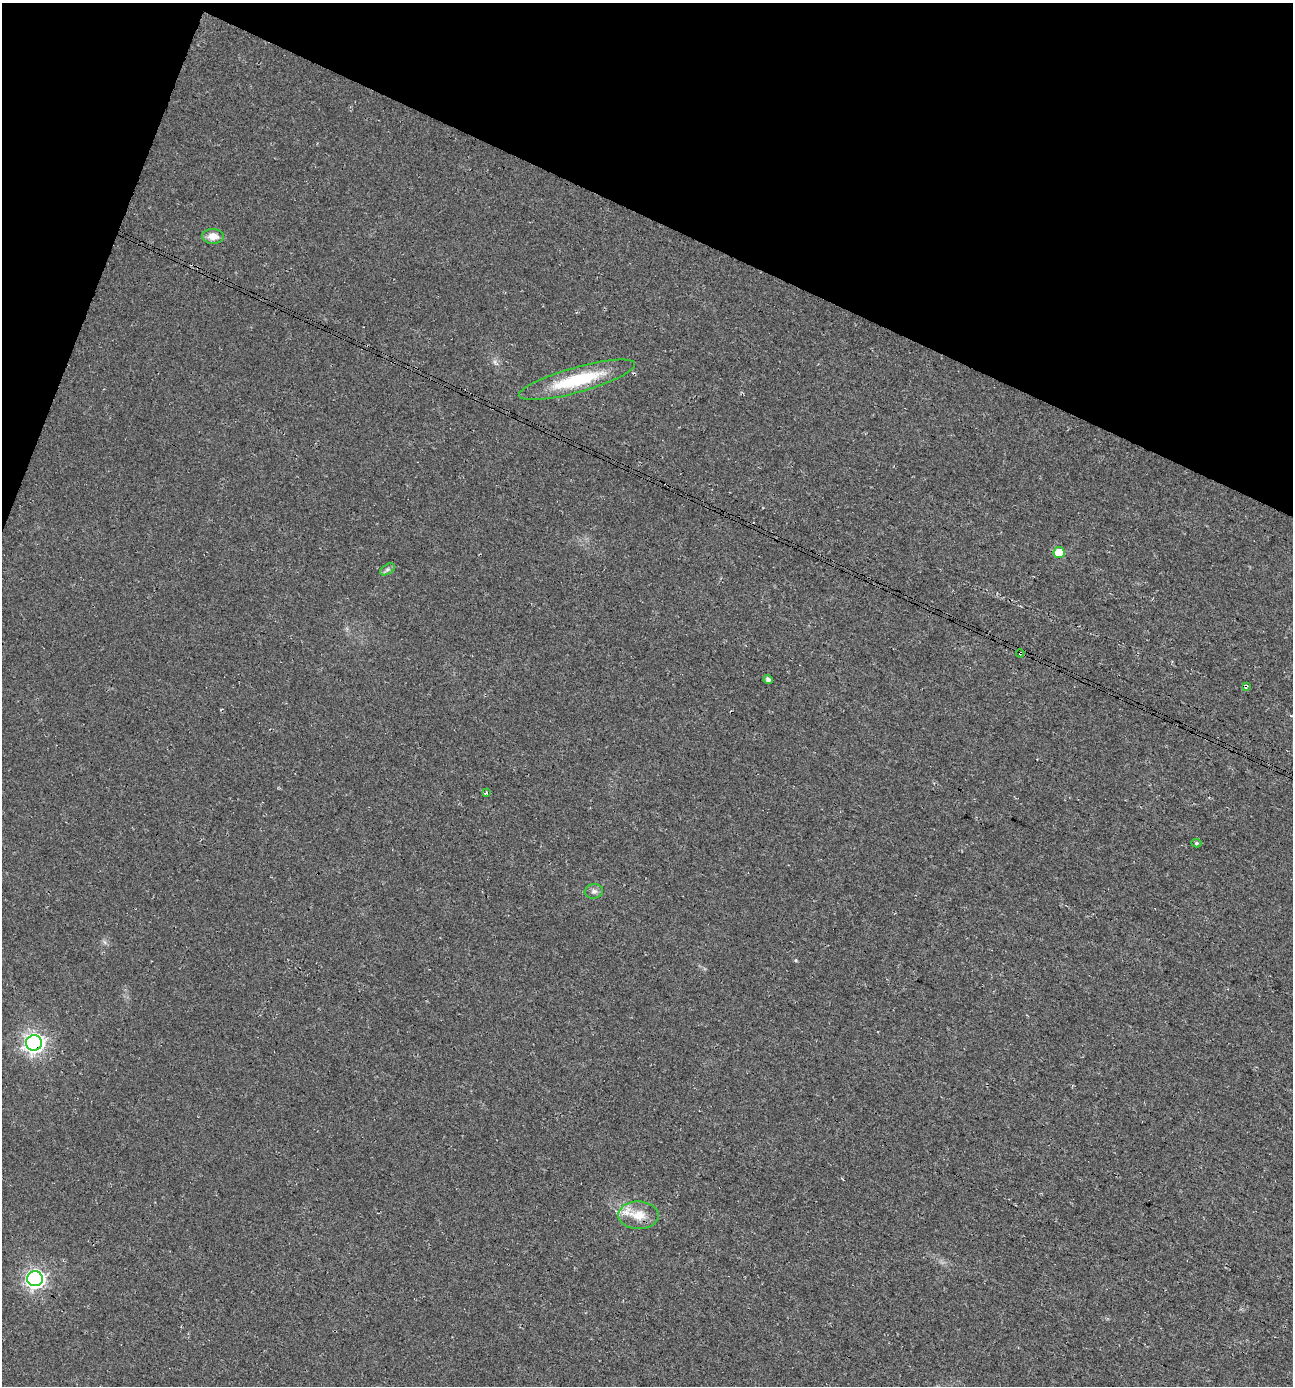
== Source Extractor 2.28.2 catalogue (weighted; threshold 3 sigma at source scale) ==
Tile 2 of 4 x 4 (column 2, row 1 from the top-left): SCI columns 1553-2843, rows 4185-5568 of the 5751 x 5592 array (HDU 1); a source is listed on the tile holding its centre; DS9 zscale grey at full resolution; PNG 1295 x 1388 px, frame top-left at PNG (2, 3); each listed source drawn as its Kron ellipse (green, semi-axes under 4 px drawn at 4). Shown black and unused: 19% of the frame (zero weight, under 3 of 4 exposures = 5% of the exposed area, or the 3 px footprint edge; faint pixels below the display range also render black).
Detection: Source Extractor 2.28.2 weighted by HDU 2 'WHT'; one run over the whole footprint, this tile lists its part. Background 0.0184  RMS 0.0068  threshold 0.0304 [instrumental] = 3 sigma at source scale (4.5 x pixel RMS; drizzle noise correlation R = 1.50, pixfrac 1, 0.0396/0.0396 arcsec/px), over >= 5 px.
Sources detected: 15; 1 cosmic-ray / hot-pixel residue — neither listed nor drawn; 1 inside a brighter listed object's ellipse — not listed separately; the other 13 listed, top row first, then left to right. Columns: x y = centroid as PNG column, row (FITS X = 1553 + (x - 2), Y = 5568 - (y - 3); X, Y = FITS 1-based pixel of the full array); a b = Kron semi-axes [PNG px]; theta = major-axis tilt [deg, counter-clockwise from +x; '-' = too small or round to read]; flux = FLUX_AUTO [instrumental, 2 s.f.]
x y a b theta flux
213 236 11 7 -2 6.4
577 380 60 12 16 43
1059 553 5 5 - 19
388 569 8 5 31 1.7
1020 653 4 3 - 1.7
768 680 4 4 - 2.1
1246 686 4 3 - 1.9
486 793 3 3 - 1.8
1196 843 5 4 - 1.1
594 891 9 7 8 2.6
34 1043 8 7 - 330
638 1215 20 14 -1 12
35 1279 8 7 - 260
Overlapping masked pixels (flux is a lower limit): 4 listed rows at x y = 577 380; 1020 653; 1246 686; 34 1043